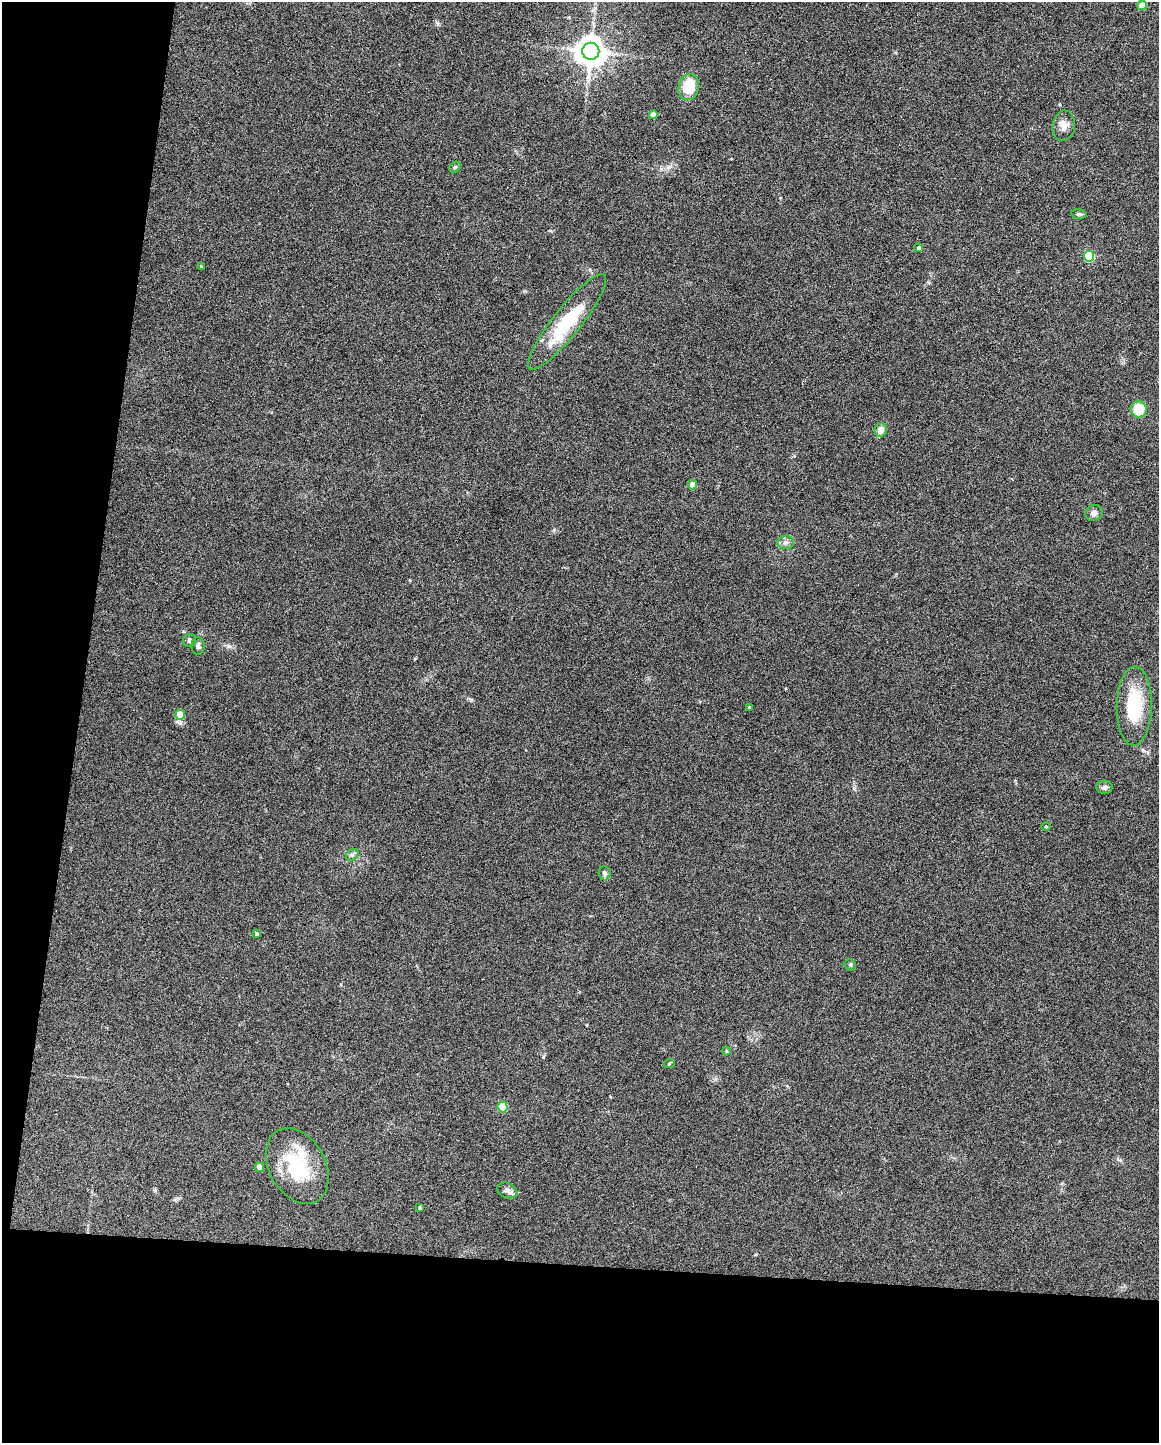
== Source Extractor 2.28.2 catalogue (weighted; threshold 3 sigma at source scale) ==
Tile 9 of 4 x 3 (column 1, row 3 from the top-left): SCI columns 3-1159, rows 220-1660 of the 4630 x 4648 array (HDU 1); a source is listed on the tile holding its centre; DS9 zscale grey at full resolution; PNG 1161 x 1445 px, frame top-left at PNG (2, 2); each listed source drawn as its Kron ellipse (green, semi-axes under 4 px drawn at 4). Shown black and unused: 19% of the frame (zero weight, under 4 of 8 exposures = <1% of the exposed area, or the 3 px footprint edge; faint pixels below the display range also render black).
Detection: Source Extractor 2.28.2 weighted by HDU 2 'WHT'; one run over the whole footprint, this tile lists its part. Background 0.0773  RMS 0.005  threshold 0.0206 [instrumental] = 3 sigma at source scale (4.09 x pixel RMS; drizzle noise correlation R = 1.36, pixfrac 0.8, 0.05/0.05 arcsec/px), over >= 5 px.
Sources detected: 36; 1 inside a brighter object's white glare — neither listed nor drawn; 1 inside a brighter listed object's ellipse — not listed separately; the other 34 listed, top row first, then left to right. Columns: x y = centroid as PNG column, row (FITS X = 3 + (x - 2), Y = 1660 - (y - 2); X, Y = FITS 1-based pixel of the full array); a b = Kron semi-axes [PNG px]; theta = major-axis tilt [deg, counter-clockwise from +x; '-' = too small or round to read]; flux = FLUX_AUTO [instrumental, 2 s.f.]
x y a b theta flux
1142 5 5 4 - 5.2
591 51 8 8 - 730
689 87 13 10 78 13
653 115 4 4 - 3.2
1064 126 15 11 82 3.8
455 167 6 5 - 0.76
1079 214 8 5 -7 0.94
919 248 4 4 - 1
1089 256 5 5 - 27
201 266 4 3 - 0.37
567 322 60 14 51 27
1139 409 8 8 - 11
881 430 7 6 - 3.9
692 485 4 4 - 5.6
1094 513 9 7 26 2.2
786 542 8 6 5 1.8
189 641 7 6 - 1.2
198 646 9 6 -88 1.3
1134 706 39 17 89 24
750 707 3 3 - 0.46
180 715 5 4 - 8.3
1105 787 8 6 3 1.5
1046 827 5 3 - 0.42
352 855 7 5 42 1.1
605 873 7 6 - 1.2
257 934 3 3 - 0.89
850 965 6 5 - 0.67
726 1051 4 4 - 0.52
669 1064 6 3 21 0.49
503 1107 5 5 - 16
297 1166 40 28 -61 31
260 1167 5 4 - 3.5
507 1191 10 7 -22 1.8
420 1207 4 3 - 0.7
Unlisted compact peaks at least as high as the median listed source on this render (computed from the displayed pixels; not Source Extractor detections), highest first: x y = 228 646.